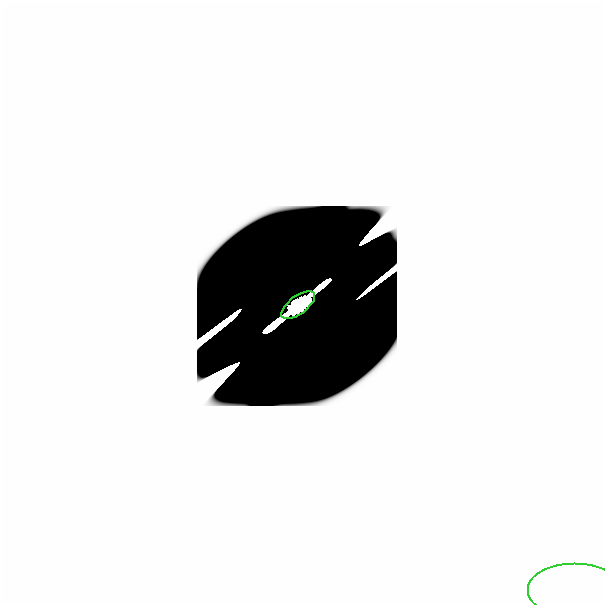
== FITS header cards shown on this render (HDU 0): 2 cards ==
NAXIS1  =                  601
NAXIS2  =                  601

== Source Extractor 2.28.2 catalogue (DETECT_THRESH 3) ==
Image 601 x 601 px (HDU 0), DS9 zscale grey, 1 PNG px = 1 image px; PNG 605 x 605 px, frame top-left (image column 1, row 601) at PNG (0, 0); each listed source drawn as its Kron ellipse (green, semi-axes under 4 px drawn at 4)
Background 0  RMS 3.9e-35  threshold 1.17e-34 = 3 sigma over >= 5 px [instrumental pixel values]
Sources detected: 6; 4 with non-positive FLUX_AUTO (blend fragments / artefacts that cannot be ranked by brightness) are neither listed nor drawn; the other 2 listed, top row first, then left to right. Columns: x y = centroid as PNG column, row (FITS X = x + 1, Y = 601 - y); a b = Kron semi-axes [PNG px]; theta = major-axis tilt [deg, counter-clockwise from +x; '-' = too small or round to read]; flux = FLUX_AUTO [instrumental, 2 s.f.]
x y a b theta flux
296 303 20 9 36 1.8e+01
573 589 47 27 0 5.3e-17
At the frame edge (FLAGS 8, measured only in part): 1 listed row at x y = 573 589
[4 non-positive-flux detections neither listed nor drawn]